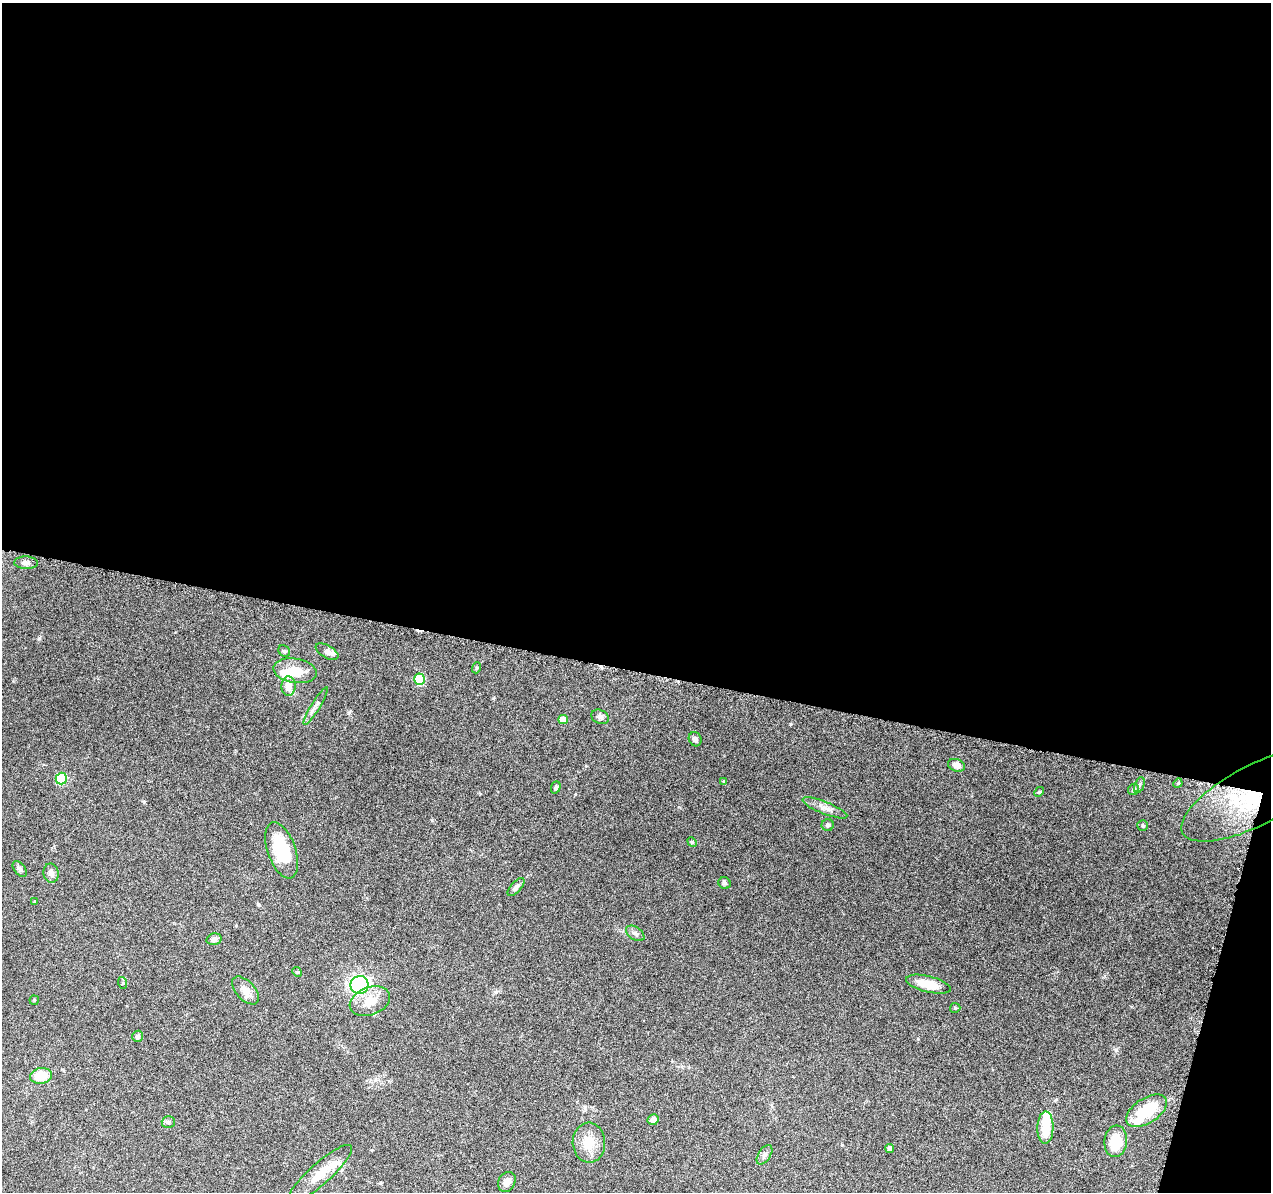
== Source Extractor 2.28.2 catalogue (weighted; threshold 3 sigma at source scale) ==
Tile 4 of 4 x 4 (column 4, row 1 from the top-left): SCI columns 3833-5101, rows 3875-5064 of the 5116 x 5307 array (HDU 1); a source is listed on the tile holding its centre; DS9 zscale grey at full resolution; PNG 1273 x 1194 px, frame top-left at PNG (2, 3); each listed source drawn as its Kron ellipse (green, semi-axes under 4 px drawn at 4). Shown black and unused: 58% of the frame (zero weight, under 9 of 18 exposures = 2% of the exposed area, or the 3 px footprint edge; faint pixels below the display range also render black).
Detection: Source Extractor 2.28.2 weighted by HDU 2 'WHT'; one run over the whole footprint, this tile lists its part. Background 0.116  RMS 0.0038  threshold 0.0155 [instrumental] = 3 sigma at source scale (4.09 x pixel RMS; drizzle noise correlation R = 1.36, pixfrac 0.8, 0.0396/0.0396 arcsec/px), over >= 5 px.
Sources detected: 61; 4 inside a brighter object's white glare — neither listed nor drawn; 5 inside a brighter listed object's ellipse — not listed separately; the other 52 listed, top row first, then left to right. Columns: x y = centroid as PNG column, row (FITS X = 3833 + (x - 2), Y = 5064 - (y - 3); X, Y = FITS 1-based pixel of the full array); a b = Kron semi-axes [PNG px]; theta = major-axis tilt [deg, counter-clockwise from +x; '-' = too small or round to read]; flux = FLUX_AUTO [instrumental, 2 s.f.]
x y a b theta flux
26 563 12 6 -2 1.5
284 651 6 5 - 0.55
327 652 12 6 -29 1.2
476 668 5 3 - 0.37
295 671 22 12 -9 7.2
420 679 5 5 - 18
289 686 10 7 88 3.5
316 706 22 3 59 1.3
600 717 9 6 -27 1.2
563 720 5 4 - 3.1
695 739 7 6 - 1.1
956 765 9 6 -19 2.3
61 779 6 5 - 21
724 781 4 4 - 0.51
1178 783 5 4 - 0.38
1139 785 8 5 69 0.7
556 787 6 4 70 0.63
1133 790 6 5 - 0.8
1039 792 5 4 - 0.38
1256 795 83 30 28 23
825 808 24 6 -22 2.4
828 825 6 6 - 0.85
1143 825 5 5 - 0.53
692 842 5 4 - 0.38
282 850 29 14 -70 17
20 869 9 5 -52 1
51 873 10 7 -79 1.5
725 883 6 5 - 0.61
516 887 11 5 48 1.3
35 901 4 3 - 0.26
635 933 10 6 -34 1.1
214 939 7 5 16 1.3
297 972 5 4 - 0.47
123 983 6 4 -72 0.39
928 984 23 8 -14 6.9
359 985 9 9 - 48
245 990 17 9 -47 2.8
34 1000 4 4 - 0.43
370 1001 21 14 22 5.5
955 1008 5 5 - 0.43
138 1036 6 5 - 0.87
41 1076 11 7 12 8.1
1147 1111 23 12 33 13
653 1120 6 5 - 1.7
168 1122 6 5 - 0.74
1045 1128 16 8 89 7.2
1116 1141 16 11 84 9.1
589 1143 20 16 -86 6.6
890 1148 4 4 - 1.3
764 1155 11 6 57 1.1
320 1174 42 10 42 7.3
507 1182 10 8 60 2.3
Overlapping masked pixels (flux is a lower limit): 1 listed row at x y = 1256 795
Unlisted compact peaks at least as high as the median listed source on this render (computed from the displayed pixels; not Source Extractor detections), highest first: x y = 39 638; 790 724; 1116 1050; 349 712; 144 802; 432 820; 918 1039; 493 698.